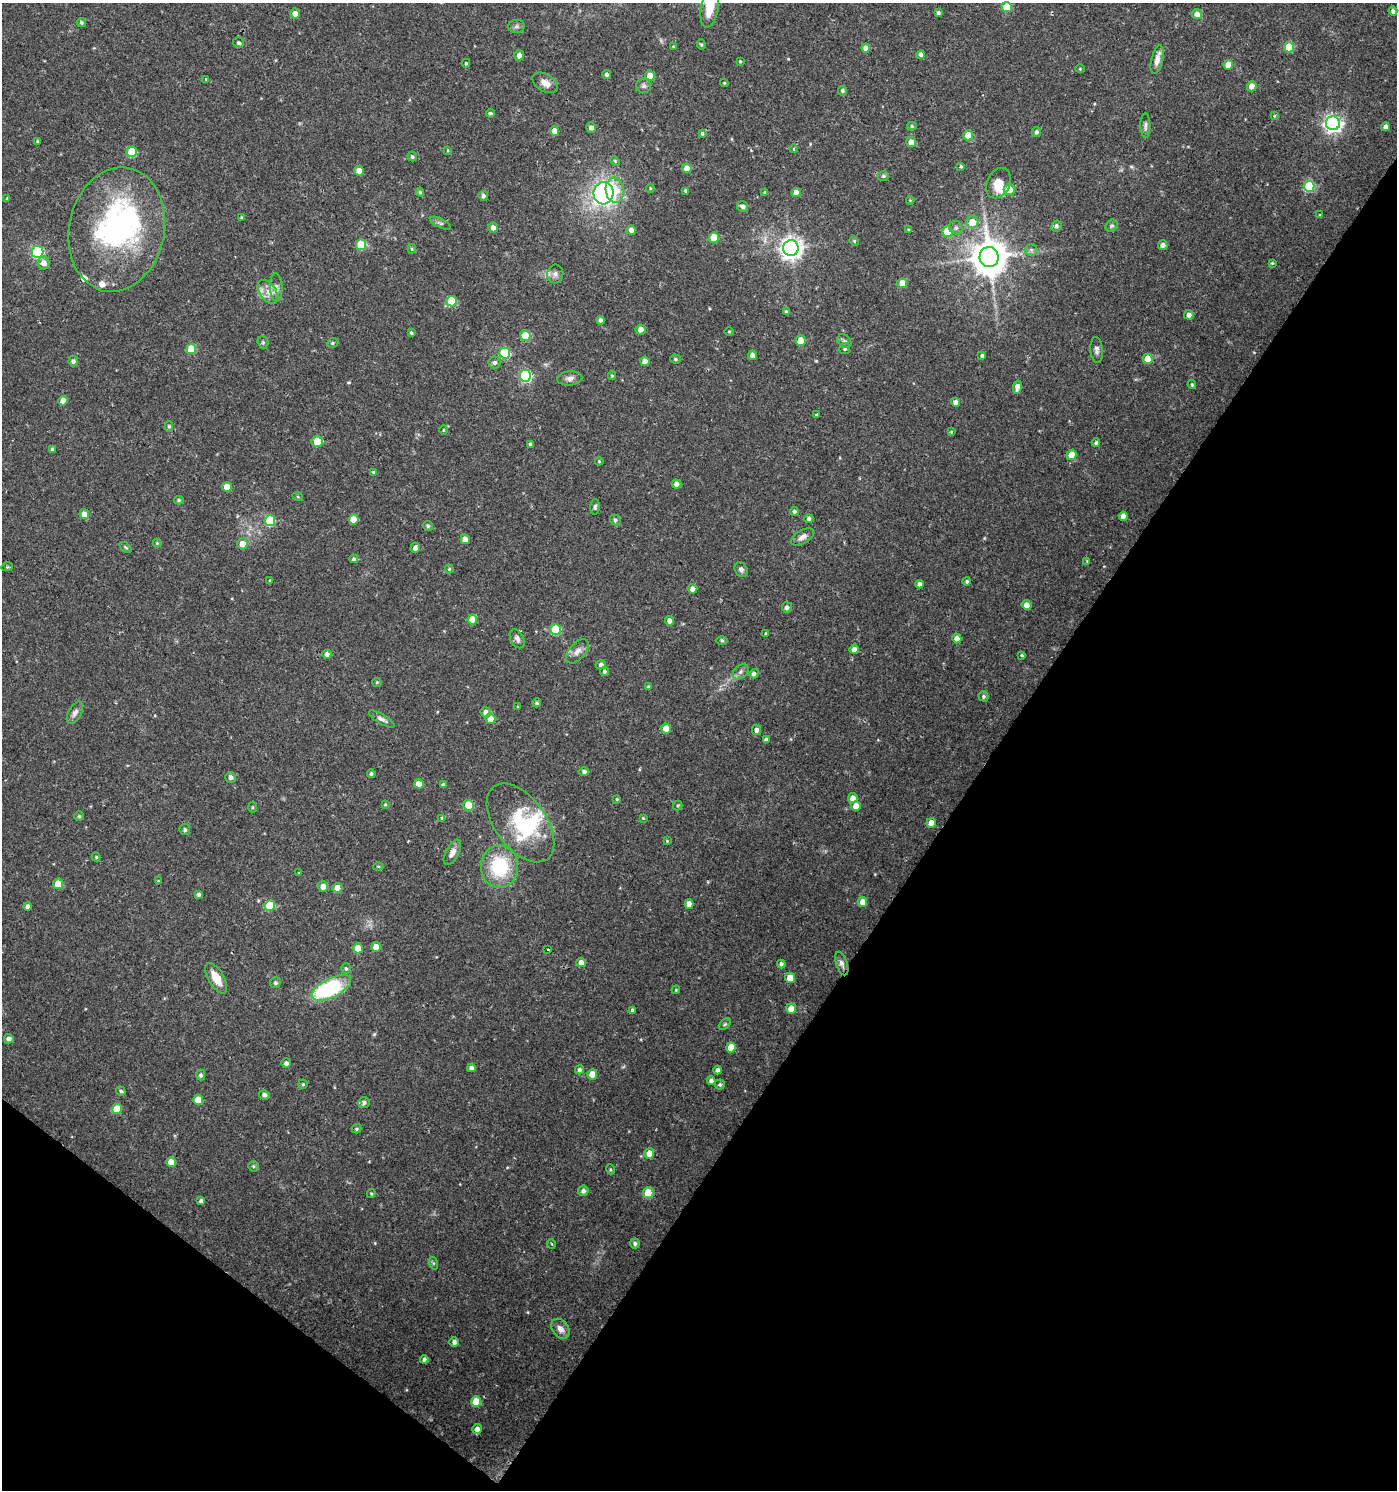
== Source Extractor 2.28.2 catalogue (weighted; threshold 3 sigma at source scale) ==
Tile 15 of 4 x 4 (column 3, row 4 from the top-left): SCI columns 2968-4362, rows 7-1494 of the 6003 x 5958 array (HDU 1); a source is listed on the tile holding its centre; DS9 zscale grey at full resolution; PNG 1399 x 1492 px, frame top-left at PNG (2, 3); each listed source drawn as its Kron ellipse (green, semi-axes under 4 px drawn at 4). Shown black and unused: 34% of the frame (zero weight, under 2 of 3 exposures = <1% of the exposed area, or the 3 px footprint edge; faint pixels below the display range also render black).
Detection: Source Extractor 2.28.2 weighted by HDU 2 'WHT'; one run over the whole footprint, this tile lists its part. Background 0.0253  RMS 0.004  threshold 0.018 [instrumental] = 3 sigma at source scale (4.5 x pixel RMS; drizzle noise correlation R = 1.50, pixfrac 1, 0.0396/0.0396 arcsec/px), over >= 5 px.
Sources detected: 279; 4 inside a brighter object's white glare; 1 cosmic-ray / hot-pixel residue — neither listed nor drawn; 4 inside a brighter listed object's ellipse — not listed separately; the other 270 listed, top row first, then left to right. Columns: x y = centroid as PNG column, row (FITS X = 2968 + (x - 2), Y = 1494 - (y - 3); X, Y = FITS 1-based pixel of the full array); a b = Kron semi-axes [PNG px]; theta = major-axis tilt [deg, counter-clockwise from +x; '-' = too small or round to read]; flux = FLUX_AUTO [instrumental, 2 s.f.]
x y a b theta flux
710 6 22 8 80 9.4
1007 7 5 5 - 11
1393 11 4 4 - 1.3
938 13 4 3 - 0.84
295 14 5 5 - 2.5
1197 14 5 5 - 2.5
81 22 4 4 - 0.69
516 26 8 6 1 1.1
238 43 5 5 - 0.79
701 45 5 4 - 0.57
673 46 4 3 - 0.34
1289 47 5 5 - 12
866 48 4 4 - 2.1
921 54 4 4 - 1.4
519 55 5 5 - 2.2
1157 60 15 5 77 3
740 61 4 3 - 0.41
466 63 4 3 - 0.47
1228 65 5 4 - 4.5
1080 69 4 4 - 0.39
606 74 4 4 - 0.9
650 75 5 5 - 4.3
206 79 4 3 - 0.48
545 83 14 8 -32 3.2
724 83 4 4 - 0.4
644 86 7 7 - 1.1
1252 86 5 4 - 3.8
843 91 5 4 - 0.78
490 113 4 4 - 0.66
1274 115 3 3 - 1
1333 123 7 7 - 150
912 126 5 4 - 0.65
1145 126 12 5 -89 1.2
591 127 5 5 - 1.7
1385 127 4 4 - 1.8
554 131 5 4 - 4.1
1037 132 5 4 - 1
702 133 4 3 - 0.64
968 135 5 5 - 8.2
38 142 3 3 - 0.52
911 142 5 5 - 3.1
794 149 4 3 - 0.4
448 150 4 3 - 0.39
132 152 5 5 - 15
412 157 5 4 - 0.67
615 161 5 4 - 0.44
961 166 3 3 - 0.52
687 168 5 4 - 3.8
359 171 5 4 - 3.9
883 176 5 4 - 0.68
998 183 16 11 64 5.1
1309 186 5 5 - 25
650 188 4 4 - 0.41
1009 189 5 5 - 5.6
615 190 13 9 -82 8.5
686 191 4 3 - 1
420 192 4 4 - 0.62
765 192 4 4 - 0.6
796 192 4 4 - 2.9
603 193 11 10 - 87
483 196 5 4 - 1.1
7 199 4 3 - 0.35
910 200 4 3 - 0.34
743 206 6 5 - 1.6
1320 215 4 4 - 0.34
242 217 4 2 - 0.31
972 222 6 6 - 6.1
440 223 11 4 -25 0.91
1056 226 6 5 - 1.1
1112 226 7 5 41 0.79
493 228 5 5 - 2.2
956 228 7 6 - 1.2
117 230 63 47 78 91
631 230 5 4 - 2.1
909 230 4 4 - 0.52
947 231 5 5 - 11
714 238 5 5 - 10
854 241 5 4 - 0.44
361 245 5 5 - 15
1163 245 5 4 - 1.5
791 248 8 7 - 280
412 249 4 4 - 0.44
1031 250 6 6 - 0.91
38 252 6 6 - 50
989 257 10 9 - 990
44 263 6 6 - 2.9
1272 263 4 3 - 0.44
555 274 9 8 - 1.7
902 283 5 5 - 5.3
276 287 14 6 -87 2
268 292 13 8 -55 3.4
451 301 5 5 - 14
786 312 4 4 - 0.74
1189 315 5 4 - 1.9
600 320 4 4 - 1.4
641 329 5 5 - 2.4
729 332 4 3 - 0.36
411 333 4 3 - 0.55
525 336 5 5 - 13
801 340 5 5 - 6.3
844 341 8 6 -47 0.95
263 342 6 5 - 0.68
333 343 6 4 22 0.58
845 348 5 5 - 0.66
191 349 5 5 - 11
1097 350 13 6 -85 1.6
505 353 5 5 - 25
752 355 4 4 - 2.1
982 355 4 4 - 0.78
675 359 5 4 - 0.67
1148 359 5 5 - 6.4
73 361 5 5 - 1
645 361 4 4 - 3.7
495 362 6 6 - 1.2
525 376 6 5 - 45
612 376 4 4 - 0.45
570 378 12 7 5 1.8
1192 385 4 3 - 0.55
1017 387 7 4 78 2.9
63 401 5 4 - 4.1
955 402 4 4 - 2
817 415 3 3 - 4.4
169 426 5 4 - 0.69
443 430 5 3 - 0.33
951 432 4 3 - 0.35
317 441 6 5 - 8.7
1096 443 4 4 - 0.73
531 444 3 3 - 0.93
52 450 4 4 - 0.74
1071 455 5 5 - 5.6
599 461 4 4 - 0.42
373 472 4 3 - 0.39
677 484 5 4 - 1.8
227 487 5 4 - 5.2
298 497 5 3 - 0.36
179 500 5 4 - 0.56
595 507 8 4 86 0.91
794 511 4 4 - 0.93
84 514 5 4 - 2.7
1123 516 4 4 - 3.4
353 519 5 5 - 4.5
809 519 4 4 - 1.1
615 520 5 5 - 0.93
270 521 5 5 - 20
428 526 5 4 - 0.75
802 537 13 6 31 2.2
465 539 5 5 - 2.8
157 543 4 4 - 0.38
242 544 5 5 - 4.4
126 547 7 4 -37 0.59
415 548 5 4 - 1.6
354 559 4 4 - 0.76
1087 561 3 3 - 0.31
7 567 6 3 17 0.41
449 569 4 4 - 0.46
741 569 7 6 - 1.3
270 581 3 3 - 0.53
967 581 4 4 - 0.71
920 584 4 4 - 1.5
692 589 5 4 - 2
1026 605 5 4 - 2.5
787 607 5 5 - 1.4
472 619 5 5 - 7.7
669 621 5 4 - 2
555 629 5 5 - 16
766 634 4 3 - 0.68
957 638 5 4 - 2.5
517 639 10 6 -62 1.4
722 641 5 3 - 0.5
854 649 5 4 - 2.6
577 651 15 8 49 2.6
327 654 4 4 - 1.8
1022 655 4 3 - 0.58
601 665 5 4 - 1.2
605 671 4 4 - 0.91
741 672 9 6 42 1.3
754 674 5 4 - 1.2
377 682 4 4 - 0.45
648 687 4 4 - 0.45
983 696 5 4 - 0.74
537 703 4 4 - 0.74
518 707 3 3 - 0.39
486 712 5 5 - 2.4
75 713 12 6 62 2
490 718 5 5 - 3.8
382 719 14 5 -30 1.7
666 728 5 5 - 4.8
757 730 5 4 - 1.8
766 740 4 4 - 1.2
584 772 5 4 - 1.3
371 774 4 4 - 0.71
231 777 5 5 - 1.4
419 784 5 4 - 4.2
443 785 4 3 - 0.95
853 798 5 5 - 3.4
617 799 3 3 - 0.42
385 804 4 3 - 0.44
468 805 5 5 - 14
678 805 5 4 - 0.52
856 806 5 5 - 4.4
253 807 5 3 - 0.45
79 816 5 4 - 0.56
442 818 4 4 - 0.61
643 818 4 4 - 0.35
520 823 45 25 -54 27
931 823 5 4 - 4.4
185 830 5 5 - 0.86
667 841 4 3 - 0.35
452 852 14 6 62 2.6
96 857 4 4 - 0.52
378 866 5 3 - 0.39
500 867 21 18 -89 25
299 873 3 3 - 0.3
158 881 3 3 - 0.4
58 884 5 5 - 6.4
323 886 5 5 - 3.2
337 888 5 5 - 6.3
199 895 4 4 - 0.99
863 902 5 4 - 3.8
689 904 5 4 - 2.9
270 905 5 5 - 14
28 907 4 4 - 1.6
376 947 5 5 - 4.2
358 948 5 5 - 5.5
548 950 3 2 - 0.51
581 962 5 4 - 2.7
842 963 12 5 -71 1.5
781 964 4 4 - 1.1
346 968 5 5 - 0.77
216 978 17 7 -59 6.4
790 978 5 5 - 6.8
275 983 6 5 - 0.86
331 988 21 9 26 41
676 990 4 3 - 0.42
791 1008 5 5 - 4.7
632 1010 4 3 - 0.65
725 1024 7 4 45 0.63
9 1039 5 4 - 1.5
731 1047 5 5 - 7.2
286 1063 4 4 - 1.3
471 1068 4 4 - 1.4
579 1070 4 4 - 1.2
718 1070 4 4 - 1.5
592 1074 5 5 - 6.8
201 1075 5 4 - 1
711 1080 4 4 - 1.2
303 1084 4 4 - 0.59
720 1084 5 5 - 0.76
121 1091 5 4 - 0.71
264 1095 5 4 - 1.4
198 1100 5 5 - 6.9
364 1103 5 5 - 1
117 1109 5 5 - 8.5
357 1129 5 4 - 0.58
649 1153 5 5 - 4.9
171 1162 5 5 - 5.1
253 1166 5 5 - 0.61
610 1169 5 3 - 0.44
583 1191 5 5 - 1.3
371 1193 4 4 - 0.45
648 1193 5 5 - 12
201 1201 4 3 - 1
552 1244 5 3 - 0.39
635 1244 5 5 - 0.91
433 1263 6 4 -71 0.58
560 1329 11 8 -53 2.5
454 1342 5 4 - 1.3
424 1359 4 4 - 1.1
476 1402 5 5 - 10
477 1429 5 4 - 1.9
Isophote crosses this tile's border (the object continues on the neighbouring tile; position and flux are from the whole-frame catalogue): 1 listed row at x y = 710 6